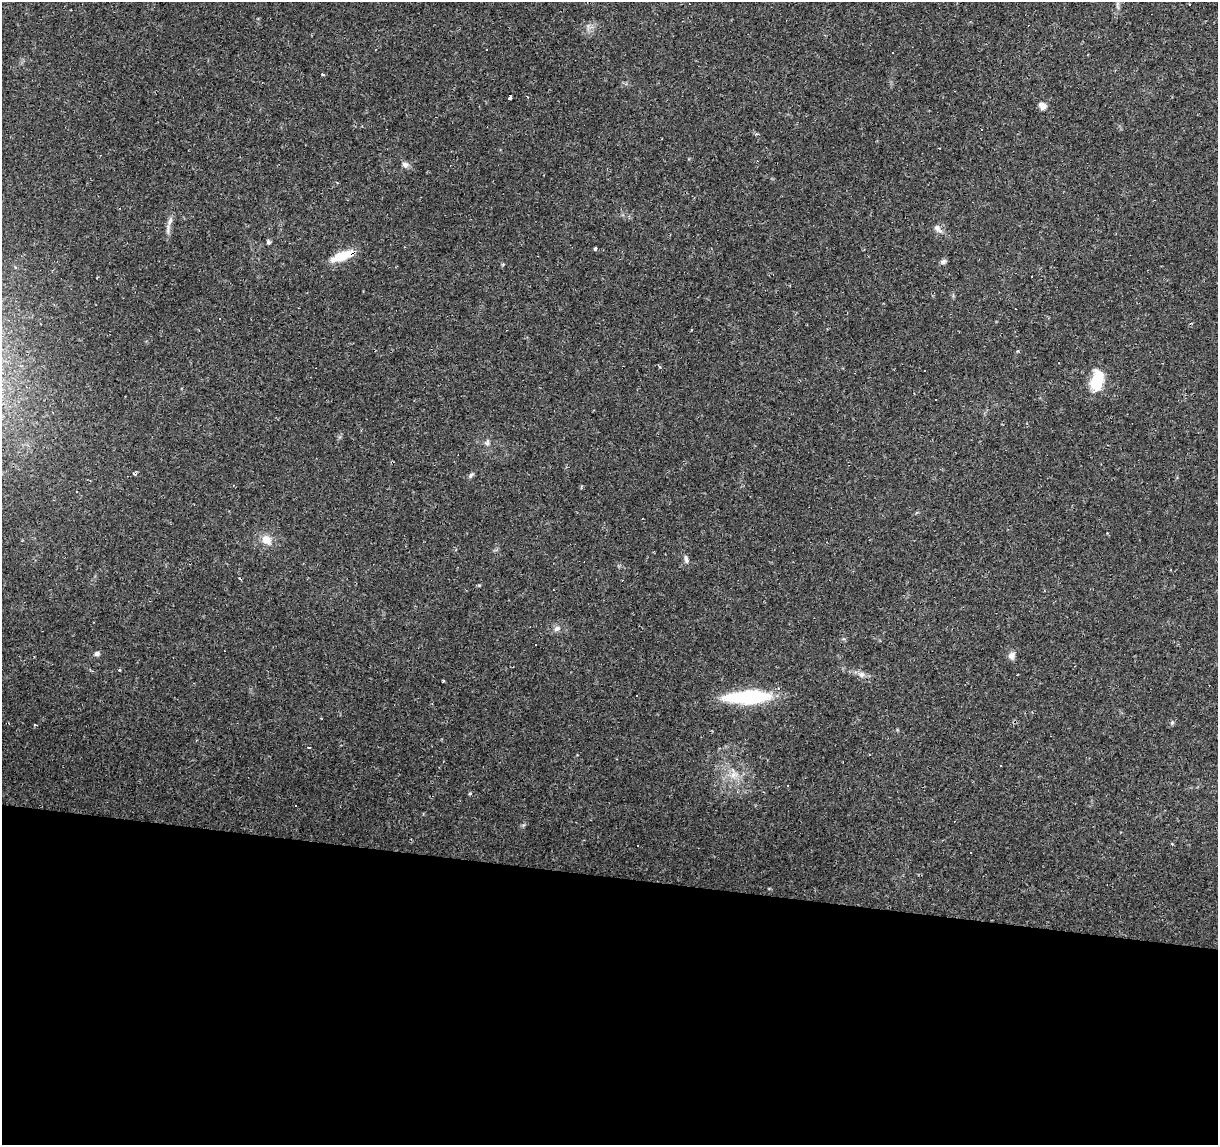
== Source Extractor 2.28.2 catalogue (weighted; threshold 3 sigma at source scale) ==
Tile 14 of 4 x 4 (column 2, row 4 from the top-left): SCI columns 1221-2436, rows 283-1425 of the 4869 x 5077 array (HDU 1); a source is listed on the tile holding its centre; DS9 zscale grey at full resolution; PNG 1220 x 1147 px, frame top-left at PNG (2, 2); no overlay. Shown black and unused: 23% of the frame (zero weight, under 2 of 3 exposures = <1% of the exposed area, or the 3 px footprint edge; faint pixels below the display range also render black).
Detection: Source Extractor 2.28.2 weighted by HDU 2 'WHT'; one run over the whole footprint, this tile lists its part. Background 0.0556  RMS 0.0046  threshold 0.0207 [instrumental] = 3 sigma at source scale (4.5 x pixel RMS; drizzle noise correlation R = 1.50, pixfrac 1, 0.0396/0.0396 arcsec/px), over >= 5 px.
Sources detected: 59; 27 cosmic-ray / hot-pixel residue — not listed; the other 32 listed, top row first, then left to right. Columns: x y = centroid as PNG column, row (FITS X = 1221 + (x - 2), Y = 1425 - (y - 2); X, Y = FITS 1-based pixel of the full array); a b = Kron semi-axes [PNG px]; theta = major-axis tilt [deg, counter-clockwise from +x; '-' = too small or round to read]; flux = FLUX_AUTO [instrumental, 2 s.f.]
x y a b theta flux
486 49 3 2 - 0.54
323 74 5 3 - 0.51
510 97 5 3 - 1.6
1043 106 10 7 -30 2.7
405 165 9 7 -39 1.8
170 221 15 5 74 2.4
937 228 12 7 -45 2.4
268 242 6 5 - 0.86
595 249 3 3 - 1.1
342 256 29 10 22 10
943 262 8 5 23 1.3
219 318 3 2 - 0.64
660 367 4 4 - 0.55
1097 380 19 11 79 17
487 443 9 5 72 1.2
135 474 5 4 - 0.98
471 475 8 5 48 1
266 540 15 11 -35 5.1
686 559 12 6 -78 1.5
557 629 9 7 22 1.8
536 644 2 2 - 0.3
97 654 6 6 - 1.3
1011 656 11 8 59 2.1
861 674 9 8 - 2.1
443 681 3 3 - 1.7
748 697 37 11 2 48
1172 722 5 5 - 0.73
35 725 4 2 - 0.41
309 748 4 2 - 0.38
734 775 12 9 26 4
470 794 4 4 - 0.59
970 852 3 2 - 0.59
Overlapping masked pixels (flux is a lower limit): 1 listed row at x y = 342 256